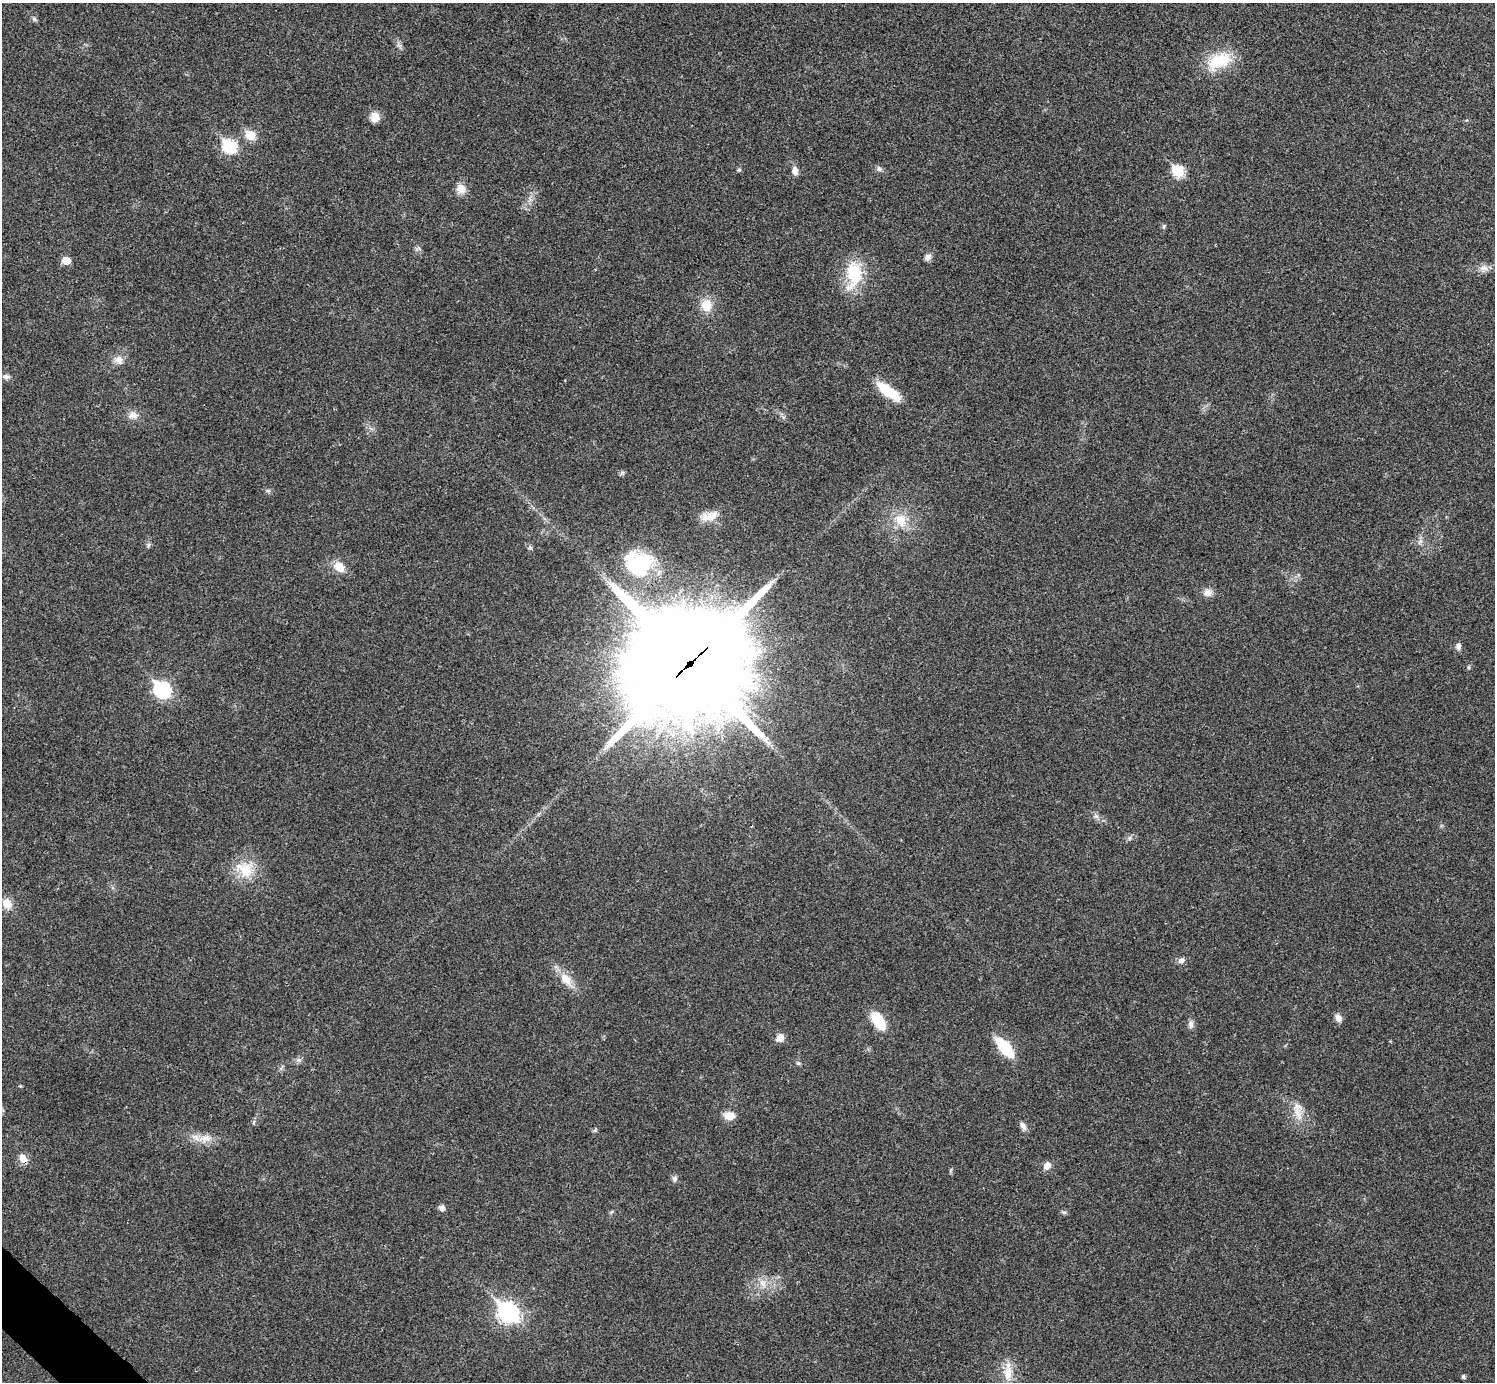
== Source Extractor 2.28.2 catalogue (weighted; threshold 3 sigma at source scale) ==
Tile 7 of 4 x 4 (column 3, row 2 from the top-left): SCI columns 3014-4506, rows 2922-4301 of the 6012 x 6012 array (HDU 1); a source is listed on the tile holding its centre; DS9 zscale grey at full resolution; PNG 1497 x 1384 px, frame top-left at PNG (2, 3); no overlay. Shown black and unused: <1% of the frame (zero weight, under 3 of 4 exposures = <1% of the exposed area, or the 3 px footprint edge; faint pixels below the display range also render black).
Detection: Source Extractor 2.28.2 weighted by HDU 2 'WHT'; one run over the whole footprint, this tile lists its part. Background 0.0198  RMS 0.0038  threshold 0.0169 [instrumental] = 3 sigma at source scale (4.5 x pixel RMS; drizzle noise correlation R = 1.50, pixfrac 1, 0.05/0.05 arcsec/px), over >= 5 px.
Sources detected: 65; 1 too faint to see at this stretch — not listed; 1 inside a brighter listed object's ellipse — not listed separately; the other 63 listed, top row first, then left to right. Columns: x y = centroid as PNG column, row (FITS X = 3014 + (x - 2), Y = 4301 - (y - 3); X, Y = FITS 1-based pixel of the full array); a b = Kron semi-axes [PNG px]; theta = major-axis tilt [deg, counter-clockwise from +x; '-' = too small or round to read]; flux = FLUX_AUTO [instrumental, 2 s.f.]
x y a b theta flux
34 19 6 6 - 0.78
399 45 9 4 -31 0.93
1219 61 36 20 25 14
375 117 10 9 - 4.4
250 135 6 6 - 13
229 146 8 7 - 38
879 169 8 7 - 1.1
739 170 6 4 20 0.54
795 171 10 7 -83 2.3
1178 171 7 6 - 25
461 189 12 11 - 3.7
1164 226 6 5 - 0.6
418 249 11 4 4 0.7
927 257 10 7 53 1.5
66 260 6 6 - 6
1484 268 12 9 4 2.4
854 273 33 21 -81 17
706 305 16 14 -89 6.5
118 360 13 12 - 3
6 376 11 6 0 1.4
889 392 30 10 -36 12
133 415 12 11 - 2.9
622 473 6 6 - 0.76
268 491 6 5 - 0.7
709 516 26 11 14 5.1
900 520 16 15 - 7.6
149 545 7 5 66 0.8
530 548 6 6 - 0.79
639 565 42 33 29 28
339 567 15 11 -41 5.1
1208 592 11 10 - 2.6
1458 646 8 7 - 1.5
689 663 40 38 -3 8800
162 690 9 7 -34 74
1096 816 7 4 -19 0.85
1130 838 7 6 - 0.9
245 870 25 24 - 12
7 903 11 9 -59 5.2
1181 960 9 7 33 1.5
566 979 21 13 -52 5.9
1338 1018 10 7 -60 2.1
878 1021 21 11 -57 11
1191 1024 10 7 -89 1.6
780 1038 9 8 - 2.9
1004 1047 19 8 -49 20
798 1063 7 4 -18 0.55
20 1086 4 4 - 0.39
1298 1113 23 11 -73 5.7
729 1116 14 9 -10 3.7
254 1122 6 4 71 0.56
1023 1126 11 7 -64 1.7
595 1130 6 5 - 0.61
205 1138 22 10 9 5
23 1158 13 9 -60 3.2
1047 1166 9 8 - 2.7
674 1179 9 6 -78 1.1
442 1208 8 6 -26 1.4
611 1212 7 4 33 0.52
1064 1212 9 4 -12 0.65
763 1283 13 10 -58 3.5
508 1313 10 8 -41 160
1008 1372 24 11 89 6.1
1463 1376 5 4 - 0.74
Overlapping masked pixels (flux is a lower limit): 2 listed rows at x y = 689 663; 23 1158